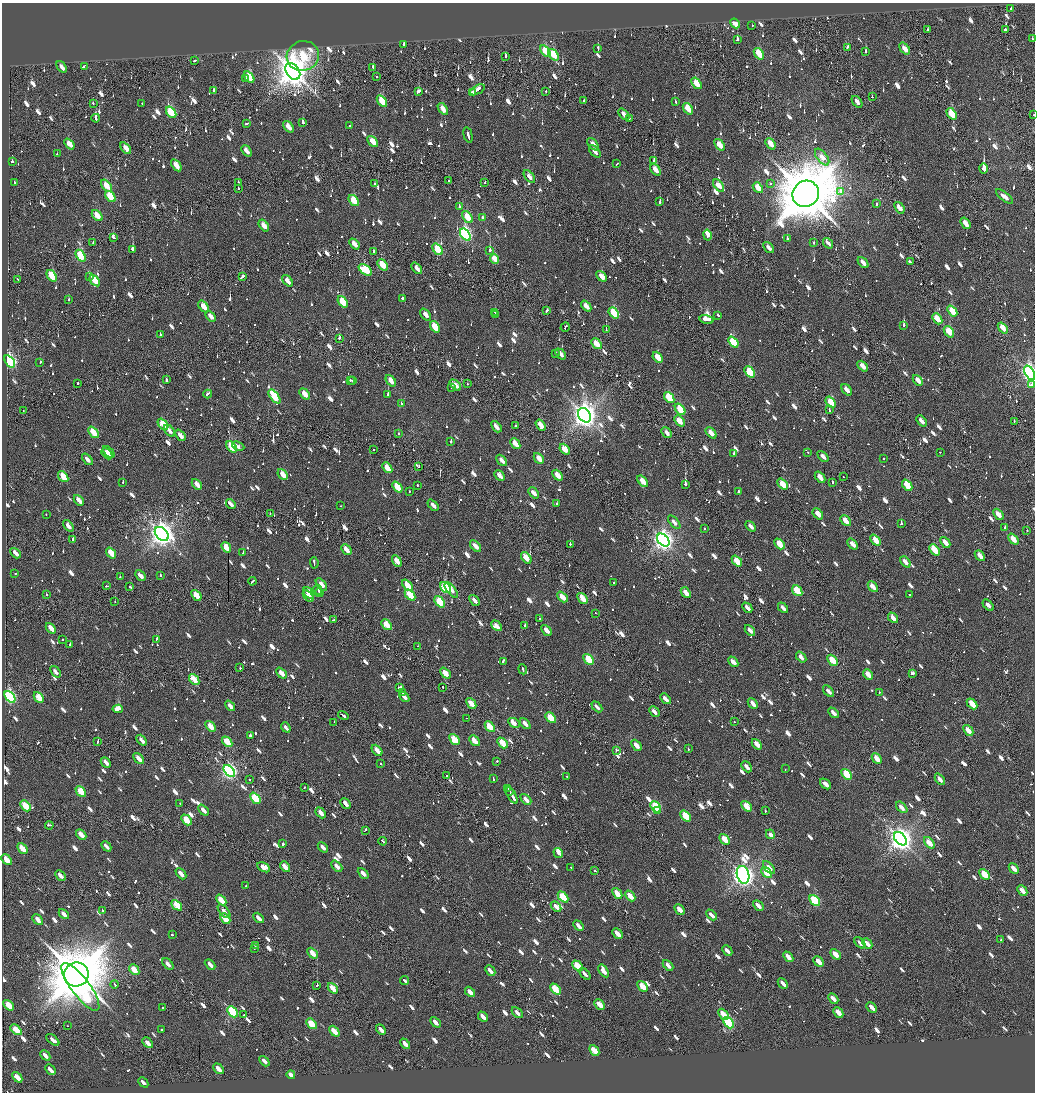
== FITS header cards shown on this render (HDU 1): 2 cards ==
NAXIS1  =                 2065
NAXIS2  =                 2180

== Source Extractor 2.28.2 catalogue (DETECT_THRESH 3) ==
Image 2065 x 2180 px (HDU 1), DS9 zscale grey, zoomed out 1/2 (1 PNG px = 2 x 2 image px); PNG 1037 x 1094 px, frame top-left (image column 1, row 2179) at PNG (2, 3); each listed source drawn as its Kron ellipse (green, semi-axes under 4 px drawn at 4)
Background -0.0165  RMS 0.29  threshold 0.881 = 3 sigma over >= 5 px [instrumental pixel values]
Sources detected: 1933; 49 cannot appear on this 1/2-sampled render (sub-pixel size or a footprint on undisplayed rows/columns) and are neither listed nor drawn; of the other 1884, the 500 brightest by FLUX_AUTO listed and drawn (1384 fainter detections omitted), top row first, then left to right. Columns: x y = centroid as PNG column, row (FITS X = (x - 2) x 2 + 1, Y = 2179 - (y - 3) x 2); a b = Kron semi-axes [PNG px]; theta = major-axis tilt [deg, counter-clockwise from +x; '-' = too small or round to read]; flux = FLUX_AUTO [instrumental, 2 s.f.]
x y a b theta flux
1011 8 2 2 - 640
735 23 5 3 - 1100
752 25 2 2 - 400
928 30 2 1 - 940
1005 30 2 2 - 4700
737 39 3 2 - 480
1032 39 2 2 - 410
404 45 2 2 - 520
848 47 4 2 - 790
598 48 4 2 - 860
905 49 7 3 -53 740
545 51 6 3 -54 2200
866 52 3 2 - 870
759 54 6 3 -53 2300
553 55 6 3 -53 2200
303 56 16 15 - 3800
506 56 2 2 - 1200
195 60 3 2 - 460
84 66 4 2 - 930
62 67 6 2 -52 480
373 67 3 2 - 2700
293 71 9 6 -56 130000
376 76 2 1 - 580
249 77 6 3 -54 2400
245 79 2 2 - 3700
697 83 6 3 -54 1400
213 90 3 2 - 1000
477 90 8 2 27 3100
546 91 2 2 - 480
418 92 3 2 - 770
472 92 3 2 - 900
872 97 2 2 - 720
382 101 6 3 -55 2200
583 101 3 1 - 540
675 102 3 2 - 460
857 102 6 3 -51 500
93 103 3 2 - 490
142 103 2 2 - 420
443 109 7 3 -53 790
688 109 6 3 -52 1500
171 112 6 3 -52 3500
624 114 7 3 -50 550
952 114 6 3 -53 2600
1034 115 2 1 - 480
96 118 4 2 - 1300
629 118 2 1 - 450
303 122 3 2 - 1100
247 123 3 2 - 510
349 126 2 2 - 1500
288 127 6 3 -51 870
468 135 8 2 -76 1400
373 141 6 3 -49 1300
69 144 6 3 -51 820
593 144 7 3 -48 590
770 144 6 3 -51 1000
719 145 6 3 -51 1200
126 148 7 3 -52 940
246 151 6 3 -51 580
595 152 7 3 -49 410
57 154 2 2 - 470
822 157 10 5 -53 700
12 161 2 2 - 680
654 161 3 2 - 670
617 164 3 2 - 460
176 165 7 3 -53 980
984 168 5 2 - 92000
655 170 6 3 -52 940
529 176 7 3 -53 500
449 181 2 1 - 640
14 182 2 2 - 430
238 182 2 1 - 440
485 183 2 2 - 530
374 184 3 2 - 400
770 184 2 1 - 420
719 185 7 3 -50 870
106 186 7 3 -51 1400
238 188 2 2 - 750
758 188 6 3 -50 1500
841 191 2 2 - 3100
806 194 13 12 - 540000
110 197 6 3 -52 2900
1004 197 10 4 -38 520
354 200 6 3 -52 2000
660 202 2 2 - 1100
876 204 2 2 - 710
459 207 2 2 - 550
899 208 6 3 -52 830
97 215 6 3 -49 1200
467 217 7 4 -52 1500
483 217 2 2 - 420
965 223 6 3 -54 840
264 225 7 3 -52 910
465 235 7 4 -55 12000
707 235 6 3 -78 1400
113 237 4 2 - 620
787 239 2 2 - 540
93 242 2 1 - 480
814 243 2 2 - 580
828 243 6 3 -50 400
354 244 6 3 -51 850
769 248 6 3 -50 430
133 249 4 3 - 850
438 249 6 3 -52 3100
490 250 2 2 - 2700
374 251 2 2 - 520
81 256 6 3 -54 4000
495 259 5 3 - 1900
910 262 4 2 - 620
863 263 6 3 -49 530
382 265 6 3 -51 1800
417 268 6 3 -50 490
365 270 7 4 -35 3000
52 276 6 3 -54 2600
90 276 3 2 - 450
602 276 6 3 -49 860
242 277 4 2 - 1100
18 280 4 1 - 560
95 281 6 3 -51 1600
288 281 7 3 -50 670
69 299 2 2 - 1200
403 299 3 2 - 1200
343 302 6 3 -51 2400
204 306 6 3 -52 1000
586 306 6 3 -50 760
547 310 3 2 - 530
952 311 6 3 -52 2200
495 312 3 2 - 570
614 313 6 3 -50 3400
425 314 7 3 -49 550
496 315 4 2 - 590
718 315 3 2 - 390
211 316 6 3 -47 590
937 319 6 3 -49 1300
706 320 7 2 -14 4700
904 325 2 2 - 3200
435 327 6 3 -53 2400
565 327 5 2 - 650
1003 328 6 3 -50 1300
606 330 2 2 - 1000
949 332 6 3 -51 1900
160 335 2 2 - 650
339 338 3 2 - 390
733 342 6 3 -50 2700
596 344 6 3 -50 1400
555 353 2 2 - 460
560 354 6 3 -48 550
658 357 6 3 -49 1600
10 361 7 4 -54 13000
40 362 2 2 - 1000
863 366 6 3 -48 800
750 372 6 3 -51 3300
1030 373 8 4 -61 23000
167 380 4 2 - 880
350 380 2 2 - 1600
918 380 6 3 -49 740
353 381 2 2 - 460
391 381 6 3 -50 760
78 383 2 1 - 1900
467 384 2 1 - 900
1032 384 3 2 - 500
455 385 7 3 -42 620
452 388 2 2 - 1200
847 390 6 3 -50 560
208 394 4 2 - 460
305 394 6 3 -50 970
388 395 2 2 - 1800
274 396 8 3 -52 3100
669 397 6 3 -51 3300
831 402 6 3 -51 2200
401 403 2 2 - 490
680 409 6 3 -51 2100
829 410 3 1 - 750
23 411 2 1 - 430
585 415 8 6 -57 74000
679 421 6 3 -49 1100
921 421 6 3 -49 580
1014 422 3 1 - 450
163 424 6 3 -49 1300
540 425 6 3 -56 1100
515 426 2 2 - 540
496 427 6 3 -49 540
169 431 7 3 -50 440
93 432 6 3 -50 1800
667 433 6 2 -48 460
711 433 6 3 -47 870
398 434 2 2 - 670
180 435 6 3 -49 600
451 442 2 2 - 1700
515 444 6 3 -48 1100
238 446 6 4 -25 460
231 447 6 3 -52 2800
565 449 6 3 -49 1600
374 450 2 1 - 410
109 452 7 3 -46 430
807 452 2 2 - 550
940 452 2 2 - 430
734 453 2 2 - 720
107 454 6 3 -46 760
823 456 6 3 -46 440
539 458 6 3 -48 940
87 459 7 3 -49 520
884 459 2 2 - 1200
502 460 6 3 -48 510
419 467 2 1 - 430
387 468 6 3 -48 1400
283 474 6 3 -49 1000
558 475 6 3 -48 1200
500 476 6 3 -48 530
63 477 6 3 -51 1600
820 477 6 3 -49 890
843 477 2 2 - 400
643 481 7 3 -49 1100
123 482 2 2 - 460
832 482 2 2 - 390
197 484 6 3 -48 830
685 484 2 2 - 1900
783 484 6 3 -48 1700
417 485 2 2 - 1500
907 485 6 3 -50 2400
397 487 6 3 -50 1800
409 491 2 2 - 480
739 492 3 2 - 520
534 493 6 3 -48 550
79 500 6 3 -49 690
231 504 5 2 - 470
557 504 2 2 - 1100
433 505 6 3 -47 420
341 506 2 1 - 480
270 513 2 2 - 400
46 514 2 2 - 440
818 514 6 4 -49 750
998 514 6 3 -47 760
846 521 6 3 -47 1000
674 522 8 3 -49 450
901 524 2 2 - 1600
68 526 6 3 -51 600
751 526 6 2 -47 410
704 528 2 2 - 680
1005 528 2 2 - 1400
1027 530 2 1 - 640
162 534 8 5 -46 63000
73 539 2 2 - 1200
1013 539 6 3 -49 960
663 540 7 5 -49 43000
875 540 6 3 -49 1500
945 542 6 3 -48 790
570 544 2 2 - 1200
779 544 6 3 -48 1600
853 544 6 3 -49 640
476 546 7 3 -46 720
226 547 6 3 -50 1500
346 550 6 3 -49 840
934 550 6 3 -49 2200
16 553 6 2 -47 510
111 553 6 3 -50 1500
243 553 3 2 - 510
980 556 6 3 -48 830
526 558 6 3 -51 1200
397 561 6 4 -58 1000
737 561 6 3 -49 2200
905 562 6 3 -48 650
314 563 6 2 -83 760
15 573 2 2 - 490
140 575 6 3 -47 520
160 575 2 2 - 400
120 577 2 2 - 690
252 581 4 2 - 590
614 582 2 2 - 1300
321 585 7 3 -49 570
407 585 7 3 -50 1500
107 586 3 1 - 420
130 587 3 2 - 1300
873 587 6 3 -47 890
446 588 6 3 -49 5800
318 589 5 2 - 1100
451 590 9 3 -51 500
797 591 6 3 -49 2300
309 593 6 3 -51 1300
319 593 4 2 - 1300
686 593 6 3 -49 940
46 594 2 2 - 430
910 594 2 2 - 570
196 595 6 3 -49 1500
410 595 6 3 -48 2500
308 596 7 2 -47 570
562 597 6 3 -47 1200
583 598 6 3 -49 1500
475 600 6 3 -49 450
115 602 2 1 - 930
440 602 6 3 -50 2700
988 605 7 3 -47 440
747 608 6 2 -48 550
783 608 6 2 -47 440
596 613 2 2 - 500
893 618 6 2 -48 890
540 619 2 2 - 760
334 620 4 2 - 390
387 625 6 3 -49 1700
525 625 2 2 - 1800
497 626 6 2 -46 460
51 628 6 3 -48 920
546 630 6 3 -48 590
750 630 6 2 -47 520
62 639 2 2 - 500
156 639 3 2 - 420
70 645 2 2 - 760
418 646 2 1 - 650
801 657 6 3 -49 520
589 659 6 3 -48 3100
832 660 6 3 -49 2600
503 661 3 2 - 480
733 662 6 3 -47 710
240 668 2 2 - 410
523 669 5 2 - 1500
55 672 6 3 -50 410
281 673 6 3 -48 830
445 673 6 3 -47 960
912 673 4 2 - 2000
868 674 6 3 -48 970
194 679 6 3 -52 1800
400 687 3 2 - 560
443 687 3 1 - 470
829 691 7 3 -47 400
403 692 2 2 - 410
879 692 2 2 - 440
10 697 7 4 -49 12000
39 697 6 3 -49 2000
404 697 6 2 -47 390
665 699 6 2 -47 560
471 703 6 3 -49 1600
753 704 6 3 -47 650
972 704 6 3 -47 1800
230 706 6 2 -48 490
597 707 6 2 -46 420
118 709 5 2 - 12000
654 711 6 2 -47 450
833 713 6 2 -48 460
343 715 5 2 - 1400
467 718 2 2 - 850
551 718 6 3 -47 2200
334 722 2 1 - 440
734 722 2 1 - 590
514 723 6 4 -30 820
525 724 6 3 -47 490
211 726 6 3 -48 1000
286 727 5 2 - 450
490 727 6 3 -48 2500
968 730 6 3 -48 1100
250 735 2 2 - 1700
454 739 6 3 -48 2200
142 740 6 3 -48 570
98 741 3 1 - 740
474 741 6 3 -48 1000
227 742 6 3 -47 2000
502 743 6 3 -49 1900
757 744 6 3 -47 840
636 745 6 3 -47 740
688 749 2 1 - 590
377 750 6 3 -48 860
617 750 3 2 - 470
139 759 6 3 -48 650
877 759 6 3 -48 1200
497 761 2 2 - 430
106 762 6 2 -48 470
381 763 2 2 - 990
747 767 6 3 -47 520
785 769 2 2 - 470
229 771 7 4 -49 19000
847 774 6 3 -48 3300
446 776 2 2 - 520
567 776 2 2 - 400
493 778 3 2 - 440
249 779 2 2 - 400
940 779 6 3 -49 410
826 784 6 3 -40 510
304 787 2 2 - 420
507 788 4 2 - 810
509 791 4 1 - 790
81 792 6 3 -47 2600
512 795 10 2 -59 1900
255 798 6 3 -49 3600
526 799 6 3 -47 680
180 803 2 2 - 460
345 804 6 2 -48 580
25 806 6 3 -47 2400
747 806 6 3 -47 1500
656 807 6 3 -47 5000
902 807 7 3 -46 510
203 810 6 3 -48 520
658 811 3 2 - 520
765 811 2 2 - 540
321 813 6 3 -48 590
686 816 6 3 -47 2600
186 820 6 3 -48 1900
49 825 4 2 - 710
365 830 4 2 - 720
770 834 5 2 - 1900
81 835 6 3 -47 1100
725 839 6 3 -48 1500
900 839 8 5 -47 62000
383 841 4 1 - 440
929 843 6 3 -48 1100
283 844 2 2 - 1400
106 846 6 2 -47 410
323 847 6 2 -47 390
22 848 6 3 -47 1500
558 853 5 3 - 460
7 860 6 3 -47 1700
337 866 6 3 -47 520
264 867 7 4 -29 870
285 867 6 3 -49 950
571 867 2 2 - 410
769 868 8 4 -49 570
1014 869 6 2 -46 800
594 871 3 2 - 510
363 873 6 3 -45 530
767 873 6 3 -48 2100
181 874 6 3 -47 630
985 874 6 3 -47 2500
60 875 6 2 -46 540
743 875 9 6 -76 51000
246 886 2 2 - 550
1022 891 6 2 -47 760
617 893 6 3 -50 1400
630 896 6 3 -47 1400
563 897 6 3 -47 3100
221 900 6 3 -48 1600
815 901 6 3 -49 5700
177 905 6 3 -44 3000
758 905 6 2 -46 520
556 907 6 3 -47 550
680 909 6 2 -47 870
102 910 3 2 - 710
224 911 8 3 -49 410
64 914 6 2 -47 530
711 915 6 2 -46 520
259 918 6 2 -47 630
225 919 6 3 -47 1700
38 920 6 3 -48 650
579 926 6 2 -47 530
617 933 6 2 -47 790
172 935 2 2 - 470
1001 940 2 2 - 410
860 943 7 3 -46 400
867 944 6 2 -47 930
255 946 3 2 - 410
254 949 2 1 - 1200
727 951 6 2 -45 400
312 953 6 3 -47 1300
835 954 6 3 -46 1000
788 957 6 2 -47 950
819 962 6 2 -46 1100
168 964 7 3 -46 540
210 964 6 3 -46 490
668 965 6 2 -47 540
578 966 6 3 -48 2800
134 970 6 3 -48 1700
490 971 6 2 -47 560
604 971 7 3 -55 870
76 974 12 12 - 490000
585 974 7 2 -47 420
405 980 5 2 - 3200
783 983 6 2 -46 860
115 984 4 2 - 850
317 985 2 2 - 2500
643 986 6 3 -47 2200
80 987 29 9 -53 14000
333 988 6 3 -47 1200
555 989 6 3 -47 2700
470 992 6 2 -47 700
833 999 6 2 -46 760
600 1004 6 3 -47 1400
9 1005 6 3 -47 2100
162 1008 2 2 - 390
872 1008 6 2 -47 680
232 1012 6 3 -47 7200
517 1012 6 3 -47 430
838 1013 6 3 -47 1200
723 1014 6 3 -47 1300
244 1015 2 2 - 590
483 1017 6 2 -47 660
435 1022 6 2 -47 540
729 1023 6 3 -48 8500
311 1024 6 3 -47 2400
68 1026 2 1 - 480
161 1029 2 2 - 470
16 1030 6 3 -45 1400
381 1030 6 2 -46 500
334 1031 6 3 -46 1400
53 1040 7 3 -39 400
148 1043 6 3 -47 610
405 1044 6 2 -47 800
594 1050 6 3 -47 2000
45 1055 6 2 -46 530
264 1061 6 2 -47 410
218 1069 6 3 -47 930
50 1070 6 2 -46 550
291 1075 4 2 - 810
17 1077 6 3 -47 1300
143 1082 6 2 -48 390
At the frame edge (FLAGS 8, measured only in part): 2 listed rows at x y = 1034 115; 1030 373
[1384 fainter detections neither listed nor drawn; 49 sub-pixel or undisplayed-footprint detections neither listed nor drawn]